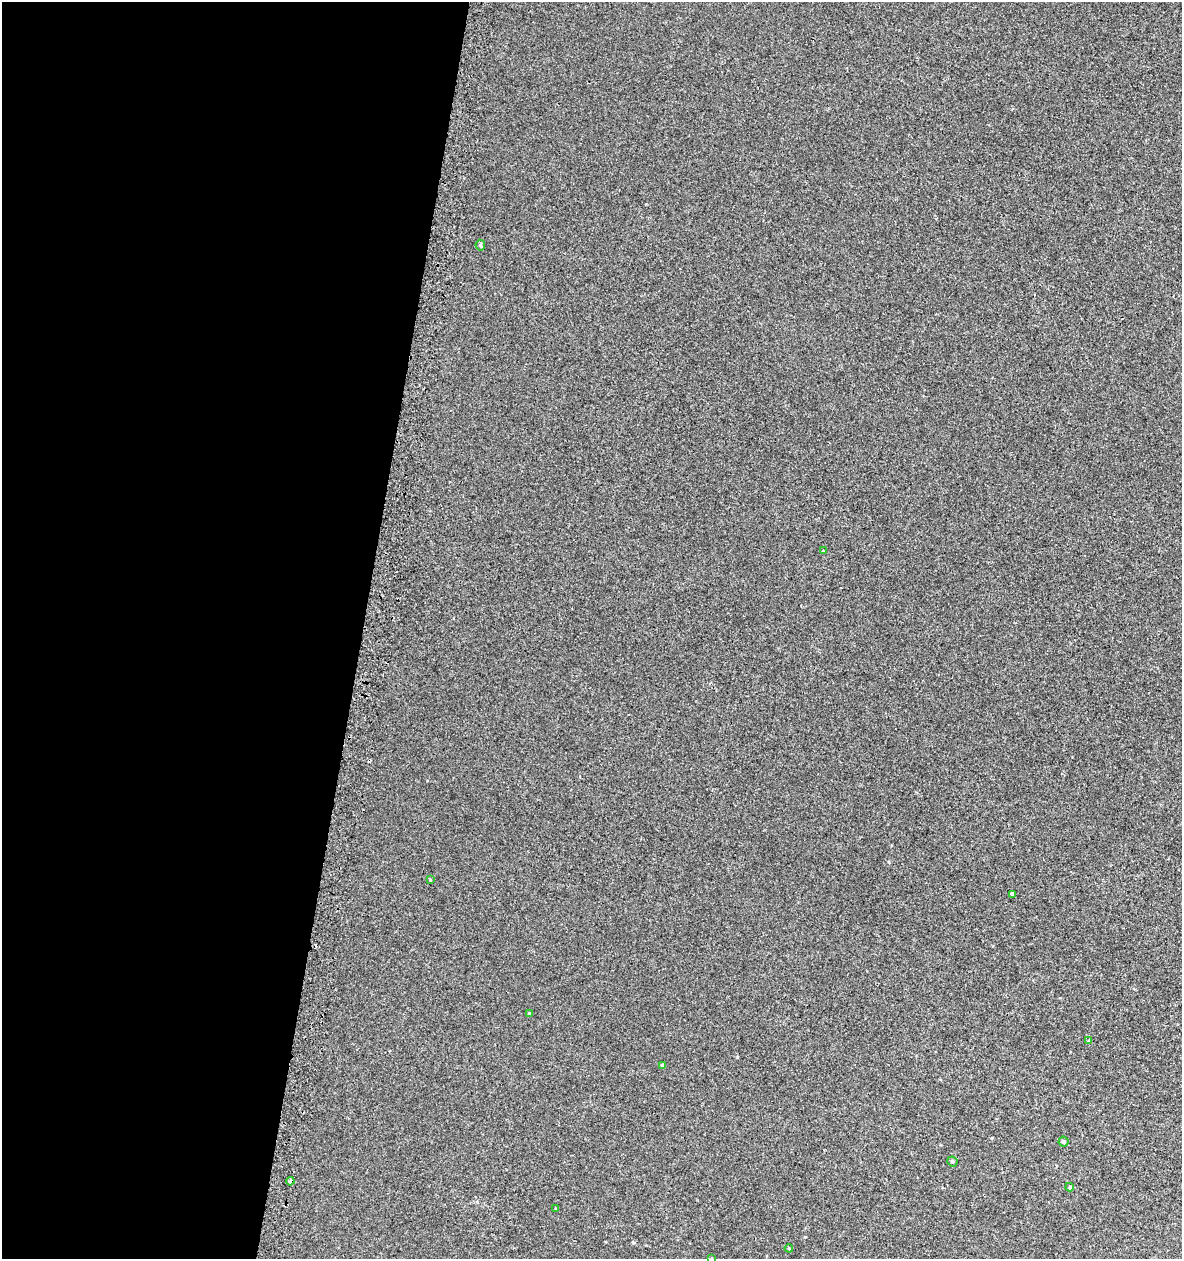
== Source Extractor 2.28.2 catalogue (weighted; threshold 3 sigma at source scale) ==
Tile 5 of 4 x 4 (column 1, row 2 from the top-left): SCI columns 332-1511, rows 2557-3813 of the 5318 x 5112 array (HDU 1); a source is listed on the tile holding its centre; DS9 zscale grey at full resolution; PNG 1184 x 1261 px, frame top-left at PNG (2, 2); each listed source drawn as its Kron ellipse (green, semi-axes under 4 px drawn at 4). Shown black and unused: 31% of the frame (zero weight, under 2 of 3 exposures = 3% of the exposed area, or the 3 px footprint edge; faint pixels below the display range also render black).
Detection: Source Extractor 2.28.2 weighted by HDU 2 'WHT'; one run over the whole footprint, this tile lists its part. Background 0.00179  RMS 0.0054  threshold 0.0245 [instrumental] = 3 sigma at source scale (4.5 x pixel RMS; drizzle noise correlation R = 1.50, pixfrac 1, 0.0396/0.0396 arcsec/px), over >= 5 px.
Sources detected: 16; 2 cosmic-ray / hot-pixel residue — neither listed nor drawn; the other 14 listed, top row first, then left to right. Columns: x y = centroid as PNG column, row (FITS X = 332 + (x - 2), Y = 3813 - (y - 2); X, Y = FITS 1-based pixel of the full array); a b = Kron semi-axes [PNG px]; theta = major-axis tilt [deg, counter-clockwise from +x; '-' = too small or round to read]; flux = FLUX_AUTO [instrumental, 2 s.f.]
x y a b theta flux
480 245 5 5 - 0.71
823 551 4 3 - 0.38
430 880 4 3 - 0.43
1012 894 3 3 - 2.5
529 1014 4 3 - 0.41
1089 1041 4 4 - 0.53
663 1065 4 4 - 1.1
1063 1142 5 5 - 1.6
952 1161 5 5 - 1.1
290 1181 4 3 - 5.7
1070 1187 4 4 - 0.6
556 1209 3 3 - 0.46
789 1248 4 3 - 0.48
711 1258 4 3 - 0.67
Overlapping masked pixels (flux is a lower limit): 1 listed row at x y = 290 1181
Isophote crosses this tile's border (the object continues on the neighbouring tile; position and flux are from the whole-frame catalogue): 1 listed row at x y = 711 1258